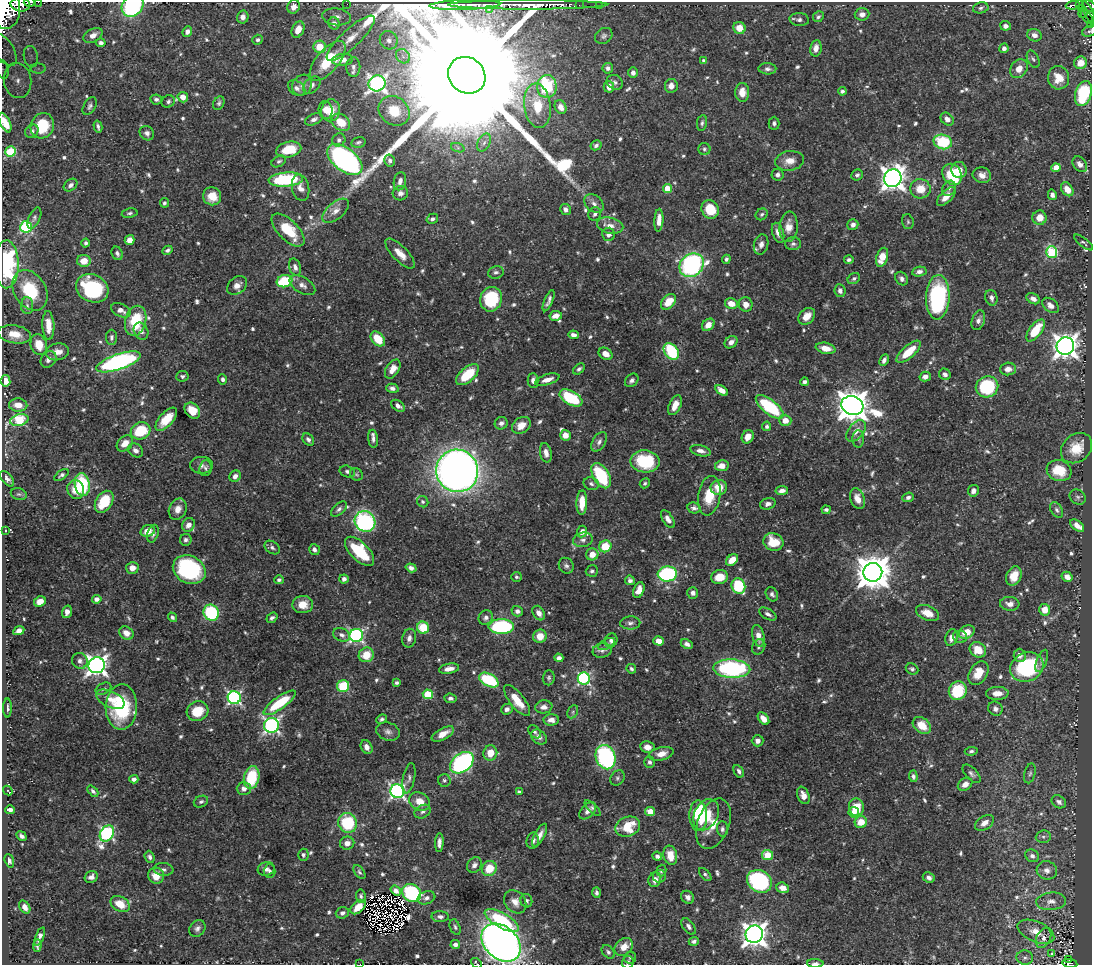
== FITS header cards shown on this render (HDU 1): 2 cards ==
NAXIS1  =                 1090
NAXIS2  =                  963

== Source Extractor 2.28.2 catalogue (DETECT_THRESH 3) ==
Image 1090 x 963 px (HDU 1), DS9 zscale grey, 1 PNG px = 1 image px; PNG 1094 x 967 px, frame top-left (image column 1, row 963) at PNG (2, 2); each listed source drawn as its Kron ellipse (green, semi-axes under 4 px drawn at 4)
Background 0.413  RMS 0.0087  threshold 0.0262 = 3 sigma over >= 5 px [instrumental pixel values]
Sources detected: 746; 5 with non-positive FLUX_AUTO (blend fragments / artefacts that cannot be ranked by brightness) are neither listed nor drawn; of the other 741, the 500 brightest by FLUX_AUTO listed and drawn (241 fainter detections omitted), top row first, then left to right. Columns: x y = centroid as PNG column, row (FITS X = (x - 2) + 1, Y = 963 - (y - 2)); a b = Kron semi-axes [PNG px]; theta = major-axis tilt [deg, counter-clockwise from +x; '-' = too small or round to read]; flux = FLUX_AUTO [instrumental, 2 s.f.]
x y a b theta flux
29 2 5 2 - 39
38 2 2 2 - 16
347 4 2 2 - 6.9
20 5 10 7 -6 700
465 5 35 5 2 1400
528 5 79 4 0 2500
579 5 2 2 - 8.1
600 5 2 2 - 5.2
1073 5 7 3 5 69
1079 5 3 3 - 28
133 6 12 9 45 69
1089 6 7 5 -25 250
294 7 7 6 - 4.9
981 8 8 5 13 1.4
1081 8 3 2 - 32
489 9 2 2 - 12
7 10 19 13 84 3000
1089 12 12 4 -66 120
1083 13 5 2 - 25
862 14 7 6 - 2.7
243 17 6 5 - 3.2
336 17 14 8 -8 4.4
818 17 6 5 - 1.5
1087 17 8 3 -51 57
799 20 10 6 -4 2.1
334 23 6 5 - 2.8
1091 24 3 2 - 9.8
1005 26 5 5 - 2.7
739 28 6 6 - 7.1
298 30 8 6 65 6.6
1089 31 7 5 17 1.4
187 32 5 4 - 2.6
93 35 10 6 28 3.8
1034 35 7 6 - 3.5
604 36 9 7 36 2
351 38 31 9 43 10
258 40 5 4 - 1.4
389 40 9 8 - 4.5
101 43 5 4 - 1.9
320 47 6 6 - 12
816 48 8 5 81 4.1
1004 48 5 4 - 2.2
4 49 19 9 -55 8.7
403 56 8 6 -46 2.7
31 57 11 7 -80 3.8
1033 59 9 5 -64 1.6
343 60 10 6 4 5
328 61 24 11 49 24
704 61 4 4 - 1.8
1081 63 6 6 - 8.6
353 67 10 7 90 2.3
38 68 8 5 0 2.2
608 68 5 5 - 1.9
767 69 9 5 -1 1.9
1019 69 10 8 52 5.4
3 70 9 5 -80 2.1
633 73 5 5 - 2.2
467 75 19 17 -42 84000
1059 78 11 10 - 10
18 81 18 13 -81 12
615 82 8 7 - 1.9
377 83 8 8 - 220
302 85 11 9 51 3.5
312 85 10 7 47 2.3
547 86 11 10 - 33
671 86 7 6 - 4
609 87 6 5 - 4.7
297 88 9 6 -35 2.5
842 91 4 4 - 1.4
742 92 9 7 -89 6.6
1083 93 13 8 74 40
183 97 5 5 - 4.5
156 99 6 5 - 1.8
168 101 7 6 - 1.7
219 103 7 5 63 1.3
90 106 10 6 60 1.8
537 106 22 13 -82 16
561 107 7 5 -61 3.5
326 110 9 7 -82 3.1
331 110 11 9 76 8
394 111 16 14 -37 17
314 119 9 5 24 2.1
947 119 7 5 -44 3.3
341 122 10 7 -38 11
5 123 10 5 -64 9.8
702 123 8 5 81 1.4
774 123 6 5 - 1.6
42 126 13 11 64 22
98 127 6 3 -76 1.4
32 131 7 6 - 1.8
147 133 8 6 -44 2.3
339 140 7 6 - 2
358 142 7 5 14 1.3
943 142 9 7 -14 35
484 143 9 6 62 2.6
596 145 6 4 30 1.7
458 148 7 4 -19 1.3
289 149 12 8 11 18
704 149 6 6 - 1.3
11 151 5 5 - 37
345 160 20 11 -38 180
279 161 8 5 30 1.5
390 161 6 5 - 1.9
790 161 14 9 9 6.1
1080 164 9 6 -50 3.1
1056 168 4 4 - 8.8
959 170 8 7 - 5.2
952 174 11 9 -56 30
778 175 6 6 - 2.3
857 175 6 5 - 1.5
982 175 9 7 -12 4
893 178 9 8 - 530
286 180 17 7 5 54
400 181 9 6 76 3.2
71 185 7 5 38 2.4
301 188 13 8 -78 4.7
668 188 4 4 - 17
949 188 8 6 59 2
920 189 10 9 - 10
1067 189 7 5 -54 6.7
400 193 7 7 - 2.8
1052 195 5 4 - 2.3
212 196 9 9 - 9.9
946 197 12 6 45 5.7
164 203 5 4 - 1.3
594 204 11 8 -43 3.1
565 209 6 5 - 2.6
710 209 9 8 - 14
336 211 16 8 40 4.9
130 213 8 4 10 1.4
595 214 7 6 - 2
762 214 6 5 - 1.3
34 218 11 5 65 1.6
1040 218 7 7 - 6.7
432 219 6 5 - 1.6
659 220 11 4 87 5.6
908 222 8 5 -75 1.3
853 225 6 5 - 2.2
610 226 13 8 -13 4.6
26 227 6 5 - 69
789 227 15 9 86 6.8
288 230 21 10 -46 22
778 233 10 5 -72 3.8
608 234 6 6 - 2.9
130 240 5 5 - 4.9
1083 242 11 4 -38 1.3
86 243 4 4 - 1.3
761 244 10 7 75 3.3
793 244 8 6 2 1.7
167 250 5 4 - 1.4
1052 252 6 5 - 55
117 253 7 5 -65 1.8
400 254 19 7 -46 6.8
882 257 10 5 72 9.8
726 259 4 4 - 1.4
849 260 5 4 - 1.4
84 261 7 6 - 8.5
6 264 24 12 89 77
692 265 13 11 41 120
295 267 9 6 -71 2.5
496 272 8 6 9 1.8
919 272 7 4 10 2.5
854 278 6 5 - 1.5
902 279 7 6 - 2.1
285 281 8 6 16 34
237 285 11 8 39 4
302 285 14 8 -31 3.7
92 288 17 13 -27 51
30 290 22 15 -59 29
840 291 6 5 - 2.1
938 297 22 11 87 77
991 298 8 6 -73 2.3
491 299 12 11 - 34
1033 299 7 5 -28 2.8
549 301 11 4 67 2.4
668 302 9 6 46 11
731 304 6 5 - 5.8
746 304 7 6 - 4.4
1050 305 9 6 -40 3.6
27 306 8 6 -88 1.9
121 310 10 6 -25 3.9
556 316 6 5 - 5
807 316 9 7 43 6.2
978 320 10 6 71 2.4
136 321 15 10 76 25
48 325 14 6 -87 7.4
708 325 7 5 43 5.4
1035 330 13 6 53 20
141 331 9 7 -63 2.9
15 334 16 9 -10 8.2
573 335 5 4 - 2.4
111 337 7 5 90 1.7
378 339 8 6 -48 15
731 342 7 5 41 3.4
39 345 10 8 -73 8.7
1065 346 9 8 - 550
826 348 10 5 -12 8
671 351 9 6 -50 44
58 352 11 8 12 5.6
909 352 15 6 42 14
606 354 7 5 -35 4.7
48 359 9 7 52 3.1
884 360 6 4 62 2.2
118 362 23 7 18 130
393 369 10 6 58 5.6
579 369 6 4 40 1.5
1008 369 8 6 5 3.8
945 374 6 5 - 2.1
467 375 14 7 41 20
182 376 6 5 - 1.6
925 376 5 5 - 2.9
223 379 5 4 - 1.6
533 380 7 5 -89 2.5
547 380 12 5 18 4.7
632 380 7 6 - 2
5 381 6 5 - 5.6
804 382 4 4 - 1.8
987 387 11 10 - 51
392 388 6 4 -15 2
721 390 7 4 -33 4.9
571 398 12 7 -29 32
18 405 9 6 -5 6.4
675 405 10 5 64 6.3
398 406 7 5 -35 2.5
852 406 11 9 -16 1100
770 407 17 7 -38 43
192 411 9 6 -48 9.2
166 419 14 7 48 12
19 420 9 5 14 45
785 420 6 5 - 6.2
501 423 6 6 - 2.4
521 425 10 7 31 6.5
767 426 5 4 - 1.4
141 431 10 8 25 24
856 431 12 7 51 5.1
565 435 5 5 - 4.4
748 437 7 5 62 6.4
308 439 6 5 - 1.9
373 439 9 5 -84 2.3
858 439 8 6 -89 1.7
599 442 11 6 60 2.4
125 443 9 6 42 5.7
1077 448 17 13 41 13
136 450 8 6 -36 2.7
700 451 10 5 -15 3.4
546 453 10 5 -78 3.5
645 461 14 11 -2 36
201 465 11 8 0 2.9
722 466 6 5 - 5.6
205 468 8 6 83 1.4
347 471 8 5 -16 1.6
457 471 21 21 - 570
1059 471 12 10 -18 15
356 474 7 6 - 1.2
61 475 8 4 36 1.4
235 476 6 5 - 2.7
601 476 14 8 -60 41
7 479 9 5 -51 2.2
645 483 5 4 - 1.2
82 484 11 7 -80 45
591 484 8 6 -23 1.7
719 488 8 7 - 10
76 489 9 8 - 6.9
782 491 6 4 9 2.8
973 491 6 5 - 3.3
19 494 8 6 -18 1.5
709 496 20 11 81 16
908 497 6 4 22 1.7
1078 497 8 7 - 1.3
857 499 10 7 -69 5.9
104 502 12 8 57 18
423 502 6 5 - 1.4
582 503 12 5 88 9.6
768 504 8 5 18 2.5
694 508 7 5 -11 2.1
178 509 11 8 64 4.9
339 509 9 5 42 1.9
826 510 4 4 - 1.4
1057 510 8 5 -57 1.8
668 519 10 5 -58 3.3
365 521 11 10 - 93
189 525 7 6 - 4.5
1077 526 8 5 -39 4.3
6 531 4 3 - 1.6
148 531 7 5 18 7.5
582 532 6 5 - 3.3
153 534 9 5 73 2.2
186 540 6 5 - 1.7
583 540 10 7 13 2.3
773 542 10 8 -22 14
605 546 6 6 - 17
272 548 8 6 -37 1.7
314 550 6 5 - 2
359 551 18 9 -45 28
592 554 6 6 - 7.3
732 560 7 5 40 8.4
566 566 8 7 - 1.9
132 568 6 6 - 4.8
411 568 5 4 - 2.1
189 570 17 13 -26 76
592 571 6 5 - 1.4
873 572 9 9 - 1500
667 574 9 7 5 80
1014 576 10 7 66 8.4
516 577 5 5 - 1.3
719 577 8 7 - 13
1067 577 6 5 - 4.5
344 579 5 4 - 1.9
279 580 5 4 - 1.3
630 580 5 4 - 2.1
738 586 8 6 -67 38
639 590 8 5 70 6.1
693 593 6 5 - 2.6
772 594 7 5 -60 1.8
97 599 5 4 - 3.1
40 602 6 5 - 6.4
303 604 10 8 2 7.2
1010 604 9 7 -5 3.3
1045 610 6 5 - 8
517 611 6 5 - 2.2
67 612 6 5 - 3.1
211 613 8 7 - 47
539 613 8 5 -58 3.7
927 613 12 7 -21 7.9
768 614 9 5 -30 2.4
172 617 5 4 - 1.6
272 618 6 4 37 1.7
486 618 8 7 - 2.3
630 623 10 6 3 2.3
501 627 13 7 1 71
423 628 6 6 - 21
19 631 6 4 24 3.2
967 632 8 6 28 8.6
126 633 7 6 - 5.3
342 635 9 6 -24 2.4
356 636 7 6 - 130
540 636 7 6 - 7.1
758 636 11 6 -78 4.8
951 637 8 6 71 4.3
960 637 7 6 - 1.6
409 638 9 7 78 2.8
611 640 7 6 - 2.2
659 641 5 4 - 7
606 644 9 5 28 1.5
687 644 6 4 -27 2.6
759 647 8 6 63 1.5
978 650 9 7 -34 12
602 651 9 7 11 2.5
366 655 8 7 - 11
1020 655 7 6 - 2.6
559 658 4 4 - 2.5
80 661 8 7 - 2.6
1042 661 12 5 69 2
97 665 8 8 - 350
1027 667 17 14 26 56
449 669 10 5 10 4
631 669 5 4 - 1.4
732 669 18 9 -3 87
912 669 6 5 - 1.4
978 673 13 9 59 11
549 678 7 6 - 1.4
584 679 6 6 - 88
489 680 10 6 -29 45
396 683 4 3 - 1.4
343 686 6 6 - 26
103 689 8 5 27 1.5
958 691 9 9 - 25
997 693 11 6 2 6.4
428 694 5 5 - 30
234 698 6 6 - 120
450 698 6 4 -7 1.6
110 699 15 8 -25 5.9
517 700 19 7 -52 12
280 703 19 6 36 29
121 707 22 15 88 48
544 707 8 6 7 3.5
7 708 9 4 90 1.7
507 709 6 5 - 2.4
995 709 7 6 - 2.4
197 711 11 9 24 15
573 712 7 5 62 1.3
382 719 5 4 - 1.4
763 719 7 4 -50 5.2
551 720 8 5 2 3.9
272 725 7 7 - 160
922 725 10 7 -38 11
388 732 12 9 -18 2.8
535 732 7 5 -48 1.3
443 734 12 5 28 6.9
539 737 9 6 -41 2.9
758 741 6 5 - 2.9
367 747 7 5 -60 3.7
647 747 7 6 - 4.2
971 751 6 4 7 1.3
490 753 8 7 - 9.3
661 754 12 6 14 5.2
606 757 12 9 -69 94
649 762 6 5 - 1.7
462 763 13 9 38 140
739 771 7 4 -61 1.9
1030 773 10 5 76 1.5
971 774 11 5 -46 2
913 776 6 4 -85 1.5
252 777 11 7 78 30
409 778 15 6 79 2.3
617 778 8 6 54 1.5
134 779 4 4 - 2.4
444 780 6 6 - 1.3
965 784 8 6 36 4.1
244 789 7 6 - 3.2
8 790 5 3 - 1.6
93 791 6 4 -46 1.6
397 791 7 7 - 160
519 792 4 3 - 1.6
803 795 9 6 -68 5
201 802 7 5 23 1.6
420 802 11 8 -32 7.5
1059 802 8 6 -34 2
856 807 9 7 -83 15
593 808 10 4 -44 1.3
10 810 4 4 - 2.6
588 811 10 6 46 3.6
650 811 5 4 - 7.9
423 812 8 6 31 1.8
854 812 5 5 - 3.6
706 815 16 11 63 30
698 816 15 9 -88 24
861 822 6 6 - 9.7
348 823 10 9 - 36
984 823 10 6 33 5.2
713 824 26 16 69 12
628 827 12 9 20 18
722 829 7 5 -89 1.6
107 833 8 6 59 110
540 835 13 5 62 4
22 836 5 4 - 2.1
1043 837 7 6 - 1.6
533 841 8 6 77 2.9
347 843 7 6 - 4.1
439 843 9 4 87 3
303 855 6 5 - 1.9
670 855 10 6 -77 8.4
767 855 5 5 - 16
657 856 5 4 - 2
1032 856 7 6 - 2.5
150 857 6 5 - 1.6
9 861 7 4 -72 1.8
474 865 8 6 51 2.5
489 868 8 7 - 13
164 869 10 6 -6 2
266 869 8 7 - 2.3
1047 870 10 9 - 3.6
270 871 6 6 - 1.6
661 871 6 4 75 1.5
359 872 8 4 -53 1.2
705 874 8 4 -46 1.4
156 876 8 8 - 7.9
659 876 6 6 - 1.3
91 877 7 5 33 2.8
929 878 6 5 - 2.5
655 880 7 6 - 3.8
759 881 13 10 -33 81
783 888 6 5 - 4.5
396 891 6 4 -37 2.5
412 893 10 8 -35 63
597 893 5 4 - 1.6
361 896 6 5 - 1.3
688 897 7 6 - 2.5
426 898 9 6 18 2.5
526 901 7 5 -76 1.7
1051 901 15 8 5 4.5
515 902 13 10 -48 4.9
120 904 10 7 -28 10
25 907 7 5 -57 4
358 907 9 5 42 7.3
342 913 6 5 - 2
440 917 8 5 -3 2.1
502 920 19 7 -29 46
689 926 9 5 -53 2
455 927 8 5 -68 1.3
197 928 9 7 49 2.3
1036 932 19 10 -23 7.5
754 934 9 8 - 510
40 936 10 4 68 3
1043 938 10 7 63 3.1
694 941 5 4 - 1.7
501 943 22 16 -42 550
455 944 5 4 - 2.5
37 945 6 3 86 1.6
624 947 10 8 43 7.3
608 952 7 5 -48 1.5
1051 954 3 3 - 1.5
630 958 6 6 - 1.2
1025 958 8 7 - 1.9
1069 960 3 2 - 7.4
628 962 6 6 - 1.4
476 963 6 3 -41 1.3
815 963 8 3 -1 1.8
1070 963 7 2 -10 27
360 964 2 2 - 11
At the frame edge (FLAGS 8, measured only in part): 19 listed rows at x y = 29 2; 38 2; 20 5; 133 6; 1089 6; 7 10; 1089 12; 1091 24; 1089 31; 4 49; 3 70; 1083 93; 5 123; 6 264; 628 962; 476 963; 815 963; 1070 963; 360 964
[241 fainter detections neither listed nor drawn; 5 non-positive-flux detections neither listed nor drawn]